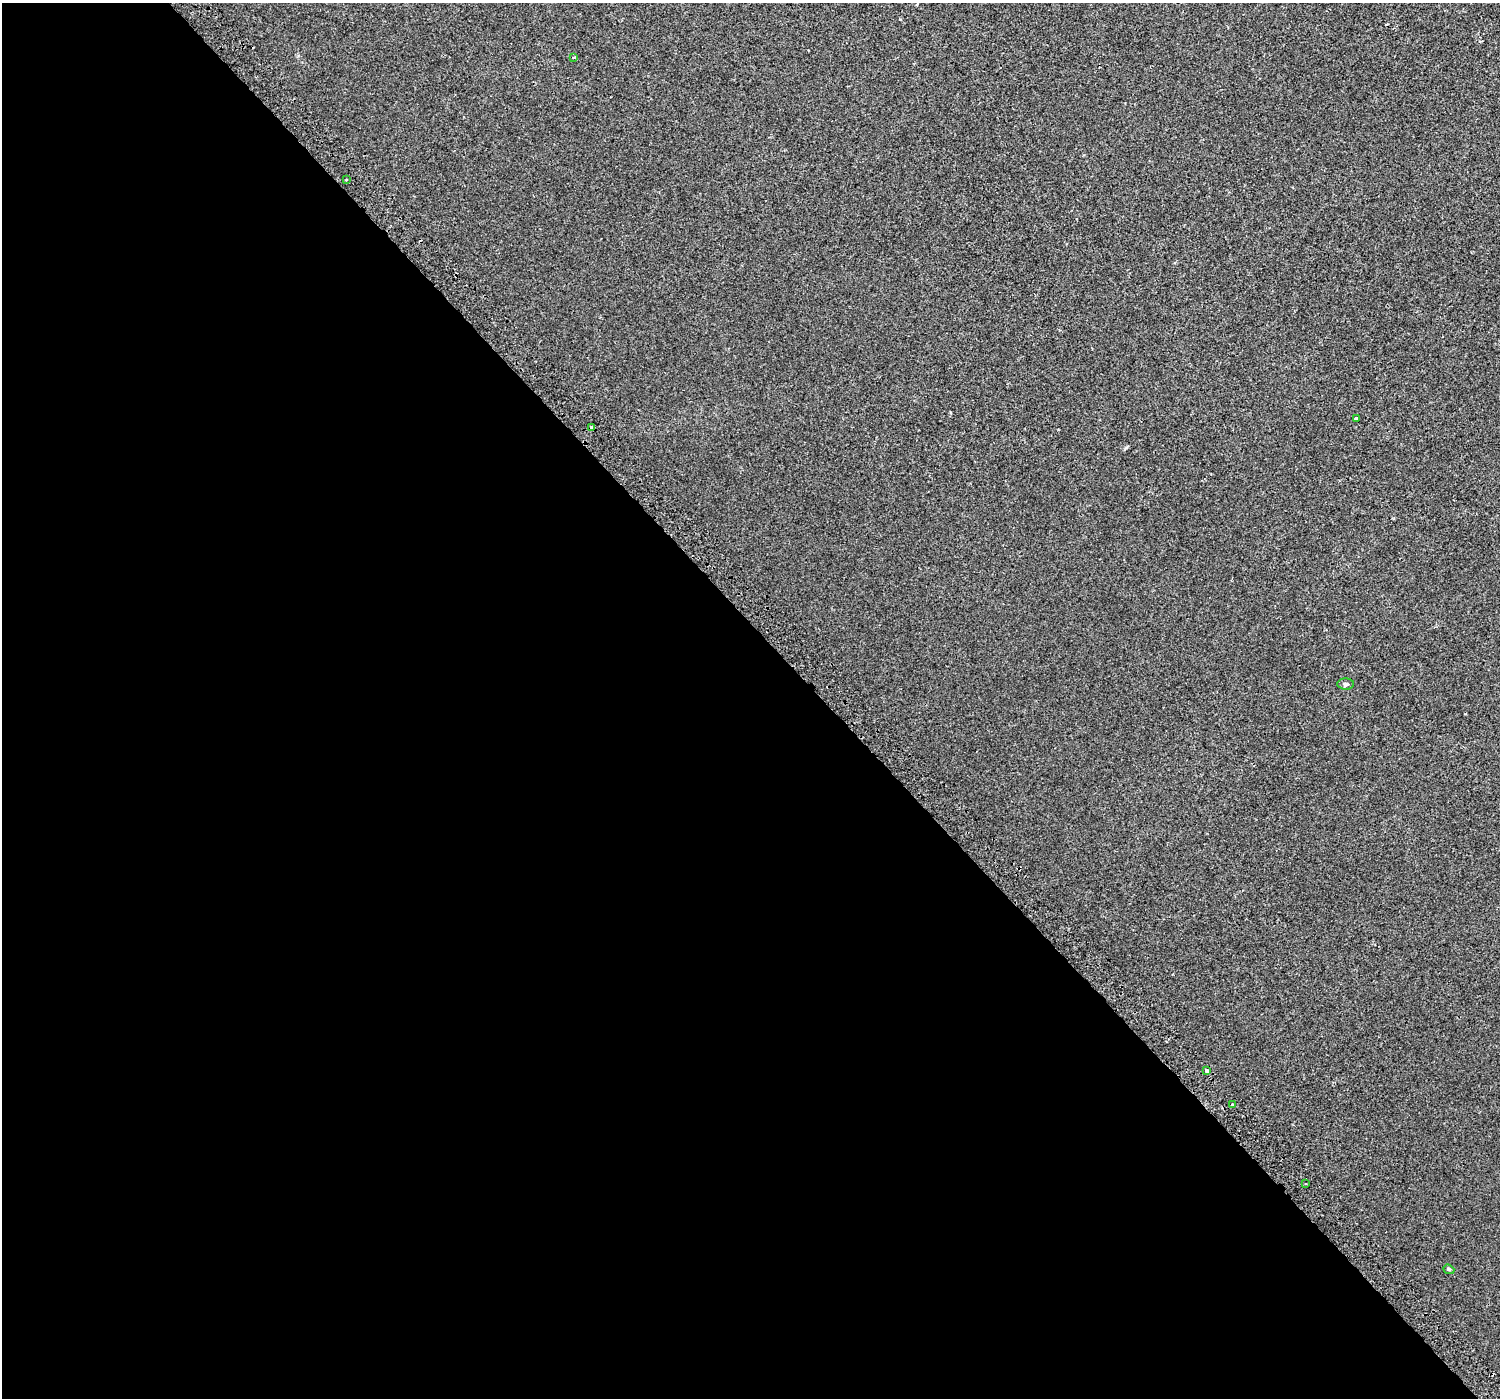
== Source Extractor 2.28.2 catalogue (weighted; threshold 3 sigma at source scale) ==
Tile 9 of 4 x 4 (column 1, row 3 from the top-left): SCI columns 50-1547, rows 1670-3065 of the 6103 x 6064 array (HDU 1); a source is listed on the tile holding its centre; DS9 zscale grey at full resolution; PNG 1502 x 1400 px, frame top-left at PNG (2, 3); each listed source drawn as its Kron ellipse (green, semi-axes under 4 px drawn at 4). Shown black and unused: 55% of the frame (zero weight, under 2 of 3 exposures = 3% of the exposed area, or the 3 px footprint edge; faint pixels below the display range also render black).
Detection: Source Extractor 2.28.2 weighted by HDU 2 'WHT'; one run over the whole footprint, this tile lists its part. Background 0.00134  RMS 0.0056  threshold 0.0254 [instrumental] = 3 sigma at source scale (4.5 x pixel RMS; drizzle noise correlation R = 1.50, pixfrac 1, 0.0396/0.0396 arcsec/px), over >= 5 px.
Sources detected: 10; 1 cosmic-ray / hot-pixel residue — neither listed nor drawn; the other 9 listed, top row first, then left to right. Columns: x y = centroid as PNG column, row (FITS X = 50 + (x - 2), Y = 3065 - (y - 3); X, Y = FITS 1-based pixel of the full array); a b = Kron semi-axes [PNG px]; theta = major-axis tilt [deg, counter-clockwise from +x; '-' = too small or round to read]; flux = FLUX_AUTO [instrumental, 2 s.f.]
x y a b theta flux
574 57 4 2 - 0.43
346 180 3 2 - 0.48
1356 418 3 3 - 3.4
592 428 4 3 - 3.2
1346 684 8 5 -2 1.1
1207 1071 3 3 - 9.1
1232 1105 4 3 - 2.2
1306 1183 3 3 - 1.2
1449 1269 6 4 -21 0.81
Overlapping masked pixels (flux is a lower limit): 1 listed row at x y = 592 428